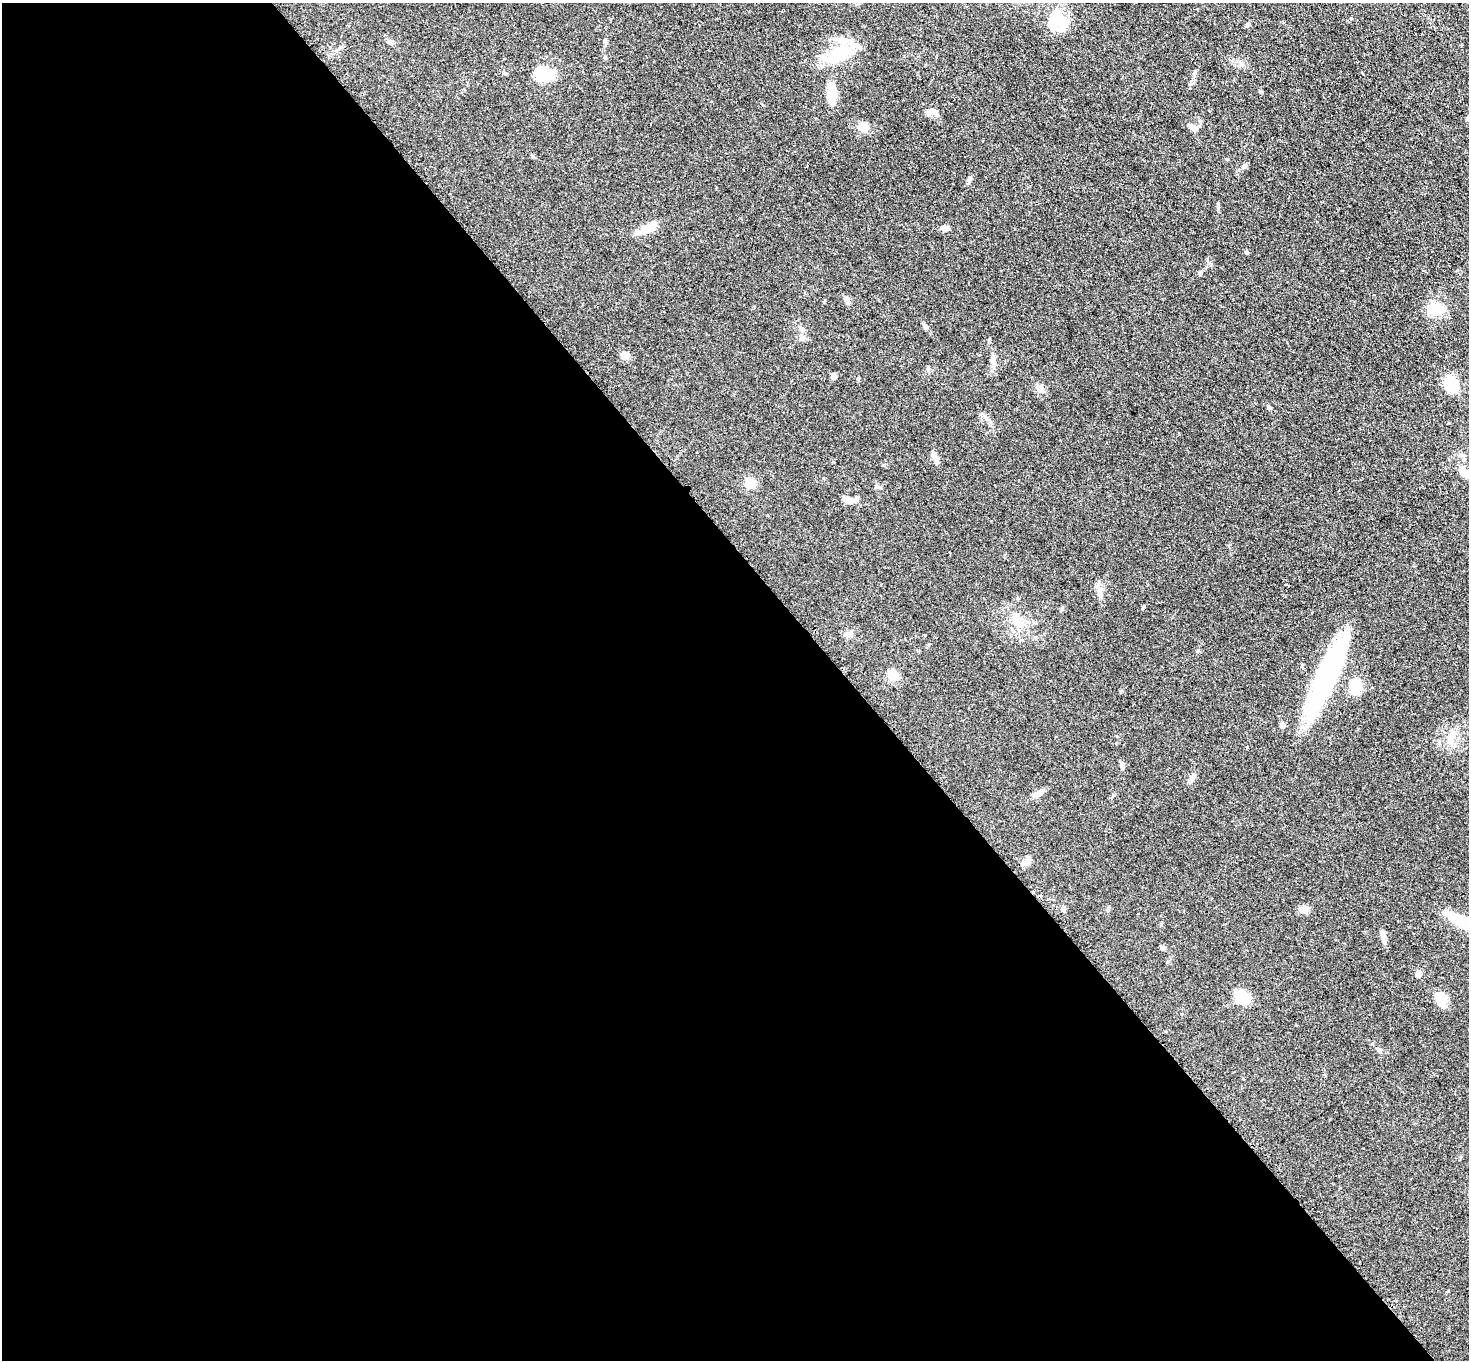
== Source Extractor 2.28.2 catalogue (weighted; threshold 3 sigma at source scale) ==
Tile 9 of 4 x 4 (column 1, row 3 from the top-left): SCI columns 81-1547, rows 1716-3073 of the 6030 x 6006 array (HDU 1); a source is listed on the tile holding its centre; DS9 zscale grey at full resolution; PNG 1471 x 1362 px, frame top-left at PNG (2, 3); no overlay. Shown black and unused: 58% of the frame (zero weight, under 3 of 4 exposures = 7% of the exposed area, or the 3 px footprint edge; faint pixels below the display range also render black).
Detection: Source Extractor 2.28.2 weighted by HDU 2 'WHT'; one run over the whole footprint, this tile lists its part. Background 0.102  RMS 0.0072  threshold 0.0324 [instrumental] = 3 sigma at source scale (4.5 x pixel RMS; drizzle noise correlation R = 1.50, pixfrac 1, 0.05/0.05 arcsec/px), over >= 5 px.
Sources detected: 54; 3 inside a brighter object's white glare — not listed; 3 inside a brighter listed object's ellipse — not listed separately; the other 48 listed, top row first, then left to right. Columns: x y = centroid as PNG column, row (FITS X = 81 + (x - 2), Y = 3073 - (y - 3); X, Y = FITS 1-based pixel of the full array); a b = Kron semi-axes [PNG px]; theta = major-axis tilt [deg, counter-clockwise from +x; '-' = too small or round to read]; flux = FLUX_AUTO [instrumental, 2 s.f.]
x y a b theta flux
1063 20 26 14 -25 17
1248 25 7 5 40 1.3
605 41 6 5 - 1.3
390 42 7 6 - 2.1
837 54 35 17 25 27
544 73 21 13 -5 22
832 93 19 8 -86 18
933 111 14 7 -10 4.1
863 127 11 9 -16 8.3
1192 127 14 7 -26 3.4
1244 166 8 5 45 1.5
969 179 8 5 59 1.8
945 228 9 6 -5 3.8
646 229 29 10 23 8.2
1246 252 5 4 - 1.1
1200 273 6 5 - 1.1
847 300 9 7 -64 2.8
1436 309 16 11 -12 17
925 326 7 6 - 1.7
624 356 5 5 - 16
993 360 13 6 83 3.3
834 377 6 6 - 2.5
1451 384 12 9 -61 29
1040 388 12 7 -57 3.3
1269 408 6 4 -38 1.2
935 458 16 6 -60 3.3
1463 472 14 9 -49 4.9
750 484 5 5 - 42
878 486 10 4 -25 1.5
848 499 16 6 -24 4.3
1100 593 14 5 -74 3.6
1018 623 17 7 -35 6.5
848 634 9 6 1 2.4
893 676 10 10 - 8.6
1325 678 96 18 66 110
1356 687 14 10 80 14
1283 726 6 5 - 2.8
1451 736 18 9 69 7.3
1122 766 8 5 -89 1.8
1038 794 13 7 22 4.1
1303 909 9 7 4 6.2
1463 922 37 8 -29 40
1383 935 18 5 -81 3.5
1163 948 4 4 - 3.2
1419 974 5 4 - 9.1
1440 998 17 10 -68 12
1238 1000 22 16 81 9.4
1379 1050 8 5 -56 1.8
Isophote crosses this tile's border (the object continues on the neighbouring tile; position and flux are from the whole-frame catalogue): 1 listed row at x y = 1463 922
Unlisted compact peaks at least as high as the median listed source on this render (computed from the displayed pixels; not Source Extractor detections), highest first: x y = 1218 205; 1260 92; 1351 18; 1198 650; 802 339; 928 368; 1195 72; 1448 1291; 802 328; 1247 747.